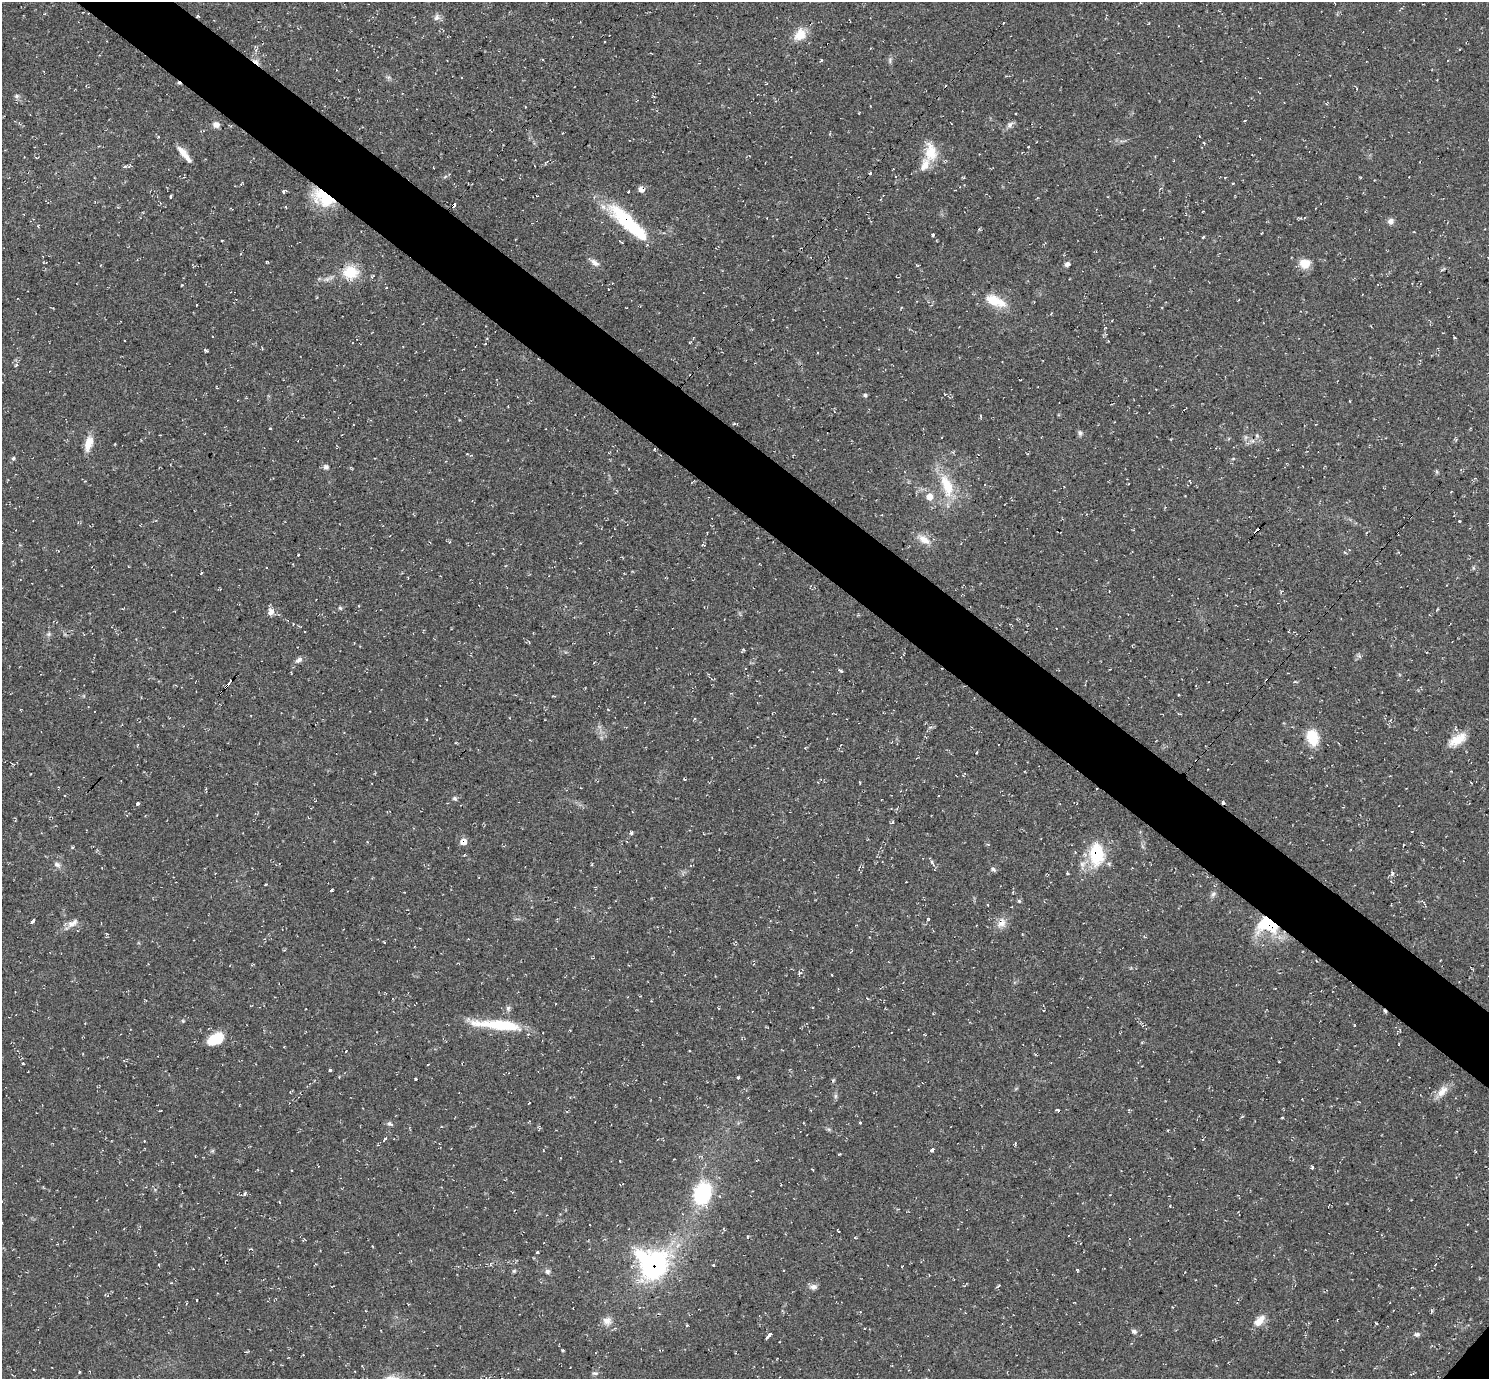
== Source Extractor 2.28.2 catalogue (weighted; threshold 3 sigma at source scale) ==
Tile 11 of 4 x 4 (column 3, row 3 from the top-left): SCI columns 2975-4461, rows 1529-2905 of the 5952 x 5956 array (HDU 1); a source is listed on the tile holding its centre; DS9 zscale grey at full resolution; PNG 1491 x 1381 px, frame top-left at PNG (2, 2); no overlay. Shown black and unused: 5% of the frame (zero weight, under 2 of 3 exposures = <1% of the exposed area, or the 3 px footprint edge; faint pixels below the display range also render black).
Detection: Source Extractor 2.28.2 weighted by HDU 2 'WHT'; one run over the whole footprint, this tile lists its part. Background 0.055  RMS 0.008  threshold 0.0362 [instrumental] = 3 sigma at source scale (4.5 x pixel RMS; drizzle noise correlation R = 1.50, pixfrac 1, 0.05/0.05 arcsec/px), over >= 5 px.
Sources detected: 166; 1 inside a brighter object's white glare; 13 cosmic-ray / hot-pixel residue — not listed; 2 inside a brighter listed object's ellipse — not listed separately; the other 150 listed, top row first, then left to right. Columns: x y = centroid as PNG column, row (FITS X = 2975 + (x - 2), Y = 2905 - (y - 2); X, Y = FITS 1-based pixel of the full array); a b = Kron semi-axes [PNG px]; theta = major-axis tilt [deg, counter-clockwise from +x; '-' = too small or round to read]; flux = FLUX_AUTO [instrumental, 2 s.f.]
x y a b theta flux
198 16 5 3 - 0.77
437 17 11 7 70 2.9
1003 22 3 3 - 2.3
800 35 16 12 53 12
890 60 9 3 -78 1.6
388 77 7 4 -17 1.4
17 96 7 5 21 1.7
216 125 8 7 - 4.1
1010 125 10 7 56 2.8
1199 136 3 2 - 0.43
1204 143 4 3 - 0.69
1028 147 3 2 - 0.62
931 152 26 16 -85 17
184 154 23 6 -51 8.3
124 167 5 3 - 1.3
449 174 3 3 - 0.61
1225 177 3 2 - 0.62
1233 183 3 2 - 1.1
641 189 7 6 - 4.3
284 191 5 3 - 1.3
628 191 3 3 - 3.7
170 196 3 3 - 0.87
324 198 27 16 -33 32
881 199 3 2 - 0.82
454 205 5 3 - 5.9
626 219 39 17 -39 51
1391 221 8 7 - 3.3
933 235 3 3 - 1.2
1203 237 3 3 - 1.1
222 241 3 2 - 0.82
267 262 4 3 - 0.67
595 263 14 7 -39 3.9
1067 264 6 5 - 2.6
1305 264 12 10 -1 10
918 265 5 2 - 0.61
350 272 21 18 -1 19
373 276 5 3 - 1.1
995 301 30 12 -21 18
197 304 3 3 - 7.2
1455 337 3 2 - 0.8
485 344 3 2 - 0.84
262 348 4 3 - 0.65
205 350 4 3 - 1.5
16 365 6 3 45 0.88
865 395 5 4 - 1.4
1349 401 3 2 - 0.72
981 416 5 3 - 0.71
734 424 4 3 - 1
1080 433 7 6 - 2
1257 436 5 5 - 1.2
88 443 20 9 73 9.5
654 449 3 2 - 0.72
13 458 6 4 67 1.3
326 467 7 6 - 2.4
1190 481 4 2 - 0.7
947 485 36 15 -69 27
985 485 3 2 - 0.45
929 497 8 8 - 6.8
1459 521 3 2 - 0.79
924 539 18 9 -37 8.6
449 542 5 3 - 0.71
703 545 5 2 - 0.88
1345 552 4 3 - 0.97
298 555 3 3 - 2.1
201 573 3 2 - 1.8
340 608 5 5 - 1.2
271 612 10 9 - 4.4
49 634 7 4 71 1.4
1359 656 7 4 -70 1.3
299 660 11 6 38 2.9
841 671 5 3 - 1.6
1295 682 5 3 - 0.8
229 683 8 3 52 3.5
1178 695 2 2 - 0.64
608 710 3 2 - 0.5
694 719 4 3 - 0.79
426 720 3 2 - 0.88
930 727 7 5 5 1.8
1312 737 16 11 -75 22
1457 740 24 11 31 12
976 752 3 3 - 2
684 779 4 3 - 0.63
939 795 3 3 - 1.5
455 799 6 5 - 1.5
137 803 3 3 - 2.1
892 822 4 3 - 1.2
631 833 4 3 - 2
463 842 8 7 - 5.6
1096 854 35 21 -87 34
57 864 9 7 -23 2.9
993 869 7 5 -33 1.7
1068 873 3 3 - 0.94
1392 873 6 4 90 1.9
331 890 4 3 - 9.1
1213 894 9 4 36 1.9
1019 901 6 4 -45 0.97
988 905 4 2 - 0.58
928 919 4 4 - 0.81
33 921 5 3 - 9.1
72 923 16 8 33 5.6
1002 923 15 11 49 6.7
1268 925 25 18 -12 46
384 942 2 2 - 0.63
508 1008 8 6 -77 1.9
183 1021 5 4 - 0.81
498 1025 58 10 -5 39
570 1030 3 3 - 0.57
217 1038 19 11 50 15
23 1063 3 2 - 0.82
330 1070 3 3 - 3.4
738 1078 3 3 - 1.4
415 1079 3 3 - 1.2
1442 1091 18 10 49 7.9
835 1096 7 4 89 1.5
160 1110 3 2 - 0.65
1057 1110 5 3 - 1
1129 1110 4 3 - 0.83
1282 1117 3 2 - 0.7
389 1123 6 6 - 1.8
860 1123 3 3 - 1.2
539 1128 4 4 - 1
385 1138 3 3 - 1.5
144 1141 3 3 - 0.48
1015 1143 6 2 85 0.72
932 1150 4 3 - 7.1
839 1154 5 3 - 0.62
620 1161 3 2 - 0.62
1312 1167 5 3 - 0.98
703 1193 29 21 69 51
245 1194 6 3 69 1
855 1237 4 2 - 0.68
372 1246 4 2 - 0.55
537 1252 3 3 - 2.9
653 1264 35 29 -41 130
1435 1264 3 2 - 1.3
713 1265 3 3 - 0.71
514 1271 6 4 42 0.95
548 1272 6 6 - 2.3
998 1286 6 3 35 1
814 1287 9 8 - 3.1
639 1307 4 2 - 0.69
1172 1307 3 2 - 0.52
607 1321 13 11 8 5.9
1259 1321 15 8 46 8.8
1376 1323 3 2 - 0.84
687 1325 3 3 - 0.73
1134 1331 8 6 -18 2.1
1417 1334 8 5 -3 2.1
768 1336 7 3 49 7.6
595 1373 8 5 1 1.7
Overlapping masked pixels (flux is a lower limit): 10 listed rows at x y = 198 16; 641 189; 324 198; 454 205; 626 219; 654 449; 229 683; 463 842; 1268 925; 653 1264
Unlisted compact peaks at least as high as the median listed source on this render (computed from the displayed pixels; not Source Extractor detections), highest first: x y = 562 1350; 932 862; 270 428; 821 60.